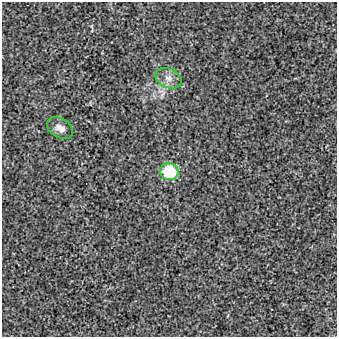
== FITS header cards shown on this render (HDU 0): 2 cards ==
NAXIS1  =                  335 / Axis length
NAXIS2  =                  335 / Axis length

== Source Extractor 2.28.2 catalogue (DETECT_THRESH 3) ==
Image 335 x 335 px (HDU 0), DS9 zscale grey, 1 PNG px = 1 image px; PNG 339 x 339 px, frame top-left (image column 1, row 335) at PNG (2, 2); each listed source drawn as its Kron ellipse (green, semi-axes under 4 px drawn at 4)
Background 6.89e-05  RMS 0.0026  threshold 0.00779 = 3 sigma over >= 5 px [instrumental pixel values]
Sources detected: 3; all 3 listed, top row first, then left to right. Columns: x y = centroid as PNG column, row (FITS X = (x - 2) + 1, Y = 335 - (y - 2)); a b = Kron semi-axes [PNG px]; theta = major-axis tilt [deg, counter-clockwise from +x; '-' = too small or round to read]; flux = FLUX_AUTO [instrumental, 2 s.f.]
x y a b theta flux
168 78 14 9 -25 1.5
60 128 14 9 -32 1.3
169 172 9 8 - 10